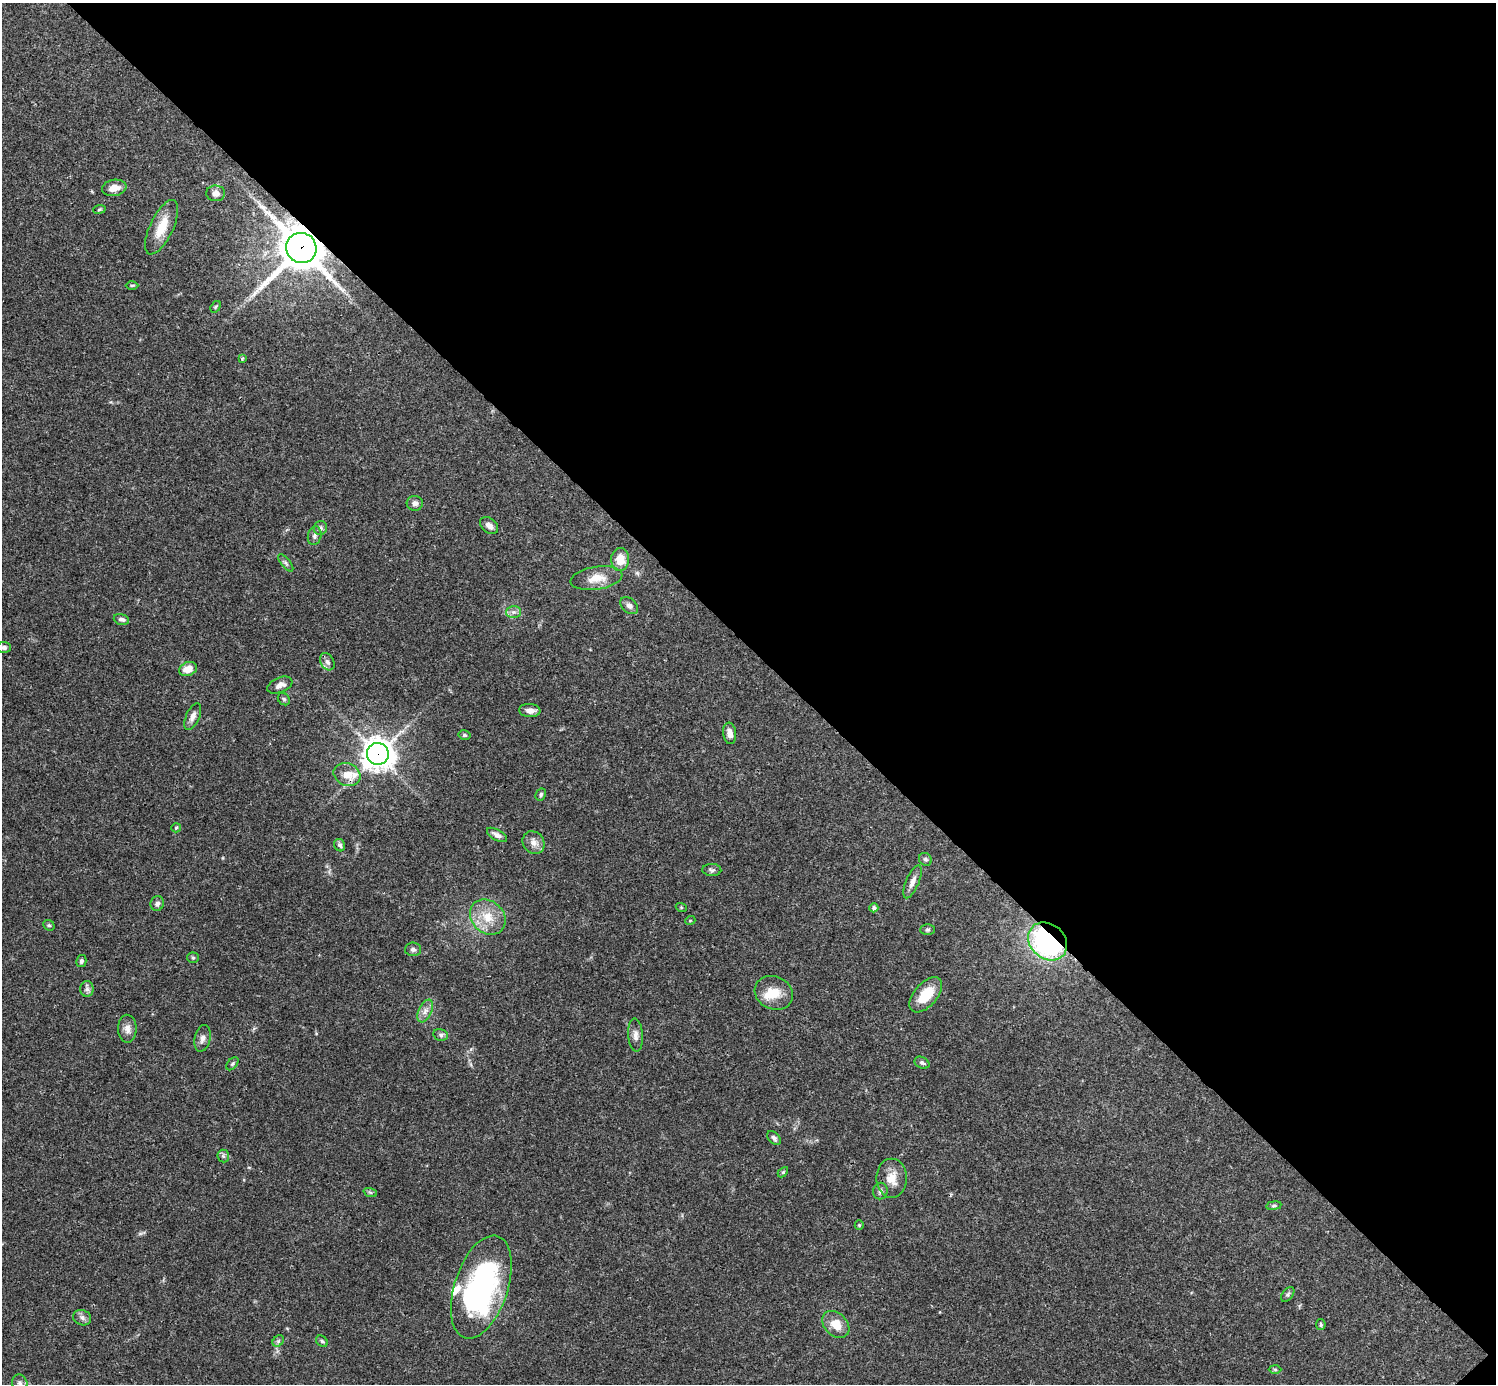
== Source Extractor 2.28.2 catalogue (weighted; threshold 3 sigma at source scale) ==
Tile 8 of 4 x 4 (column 4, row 2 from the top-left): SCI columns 4485-5978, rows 2920-4301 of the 5982 x 5981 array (HDU 1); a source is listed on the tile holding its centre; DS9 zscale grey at full resolution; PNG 1498 x 1386 px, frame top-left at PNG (2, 3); each listed source drawn as its Kron ellipse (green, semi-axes under 4 px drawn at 4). Shown black and unused: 47% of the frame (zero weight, under 3 of 4 exposures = <1% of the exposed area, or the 3 px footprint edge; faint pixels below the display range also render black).
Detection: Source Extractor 2.28.2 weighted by HDU 2 'WHT'; one run over the whole footprint, this tile lists its part. Background 0.041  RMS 0.0027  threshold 0.012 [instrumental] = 3 sigma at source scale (4.5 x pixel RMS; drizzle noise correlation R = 1.50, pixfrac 1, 0.05/0.05 arcsec/px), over >= 5 px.
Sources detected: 79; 1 inside a brighter object's white glare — neither listed nor drawn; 3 inside a brighter listed object's ellipse — not listed separately; the other 75 listed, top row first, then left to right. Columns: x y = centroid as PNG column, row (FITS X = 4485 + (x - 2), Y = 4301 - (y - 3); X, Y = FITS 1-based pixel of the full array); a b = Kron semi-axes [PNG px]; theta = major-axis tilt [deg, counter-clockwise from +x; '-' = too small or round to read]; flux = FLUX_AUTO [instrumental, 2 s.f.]
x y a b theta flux
114 188 12 8 10 2.4
216 193 9 8 - 1.5
100 209 6 4 8 0.35
162 227 29 11 65 5.8
301 248 15 15 - 960
132 285 6 4 2 0.38
216 307 6 4 55 0.38
242 358 4 3 - 0.4
415 503 8 7 - 0.98
489 525 10 7 -41 1.4
320 528 7 6 - 0.7
315 536 9 6 78 0.94
620 560 11 9 88 3.9
286 563 10 4 -51 0.6
596 578 26 11 9 4
629 606 10 7 -43 1
513 612 7 6 - 0.87
121 619 8 5 -15 0.87
4 647 7 5 -2 0.67
327 662 9 6 -60 0.9
188 669 9 7 21 2.9
280 685 13 7 23 1.6
284 699 7 5 -46 0.49
530 710 10 6 -5 1.8
193 717 14 6 65 1.6
730 733 11 6 -83 1.7
464 735 6 4 -14 0.43
378 754 11 11 - 360
347 775 14 11 -23 3.8
541 794 6 5 - 0.51
176 828 5 4 - 0.34
497 835 11 5 -30 1.3
534 843 12 10 -51 1.8
340 845 6 5 - 0.66
925 859 7 6 - 0.55
712 870 9 6 -2 0.66
912 882 17 6 67 1.7
157 903 7 6 - 0.91
681 907 5 3 - 0.25
874 908 4 4 - 0.65
488 917 19 16 -43 5.8
690 921 5 3 - 0.21
49 925 6 5 - 0.39
927 930 7 5 0 0.5
1048 941 21 17 -42 46
413 949 8 7 - 0.74
193 958 6 5 - 0.39
81 961 6 5 - 0.61
87 989 8 6 90 0.89
774 993 20 16 -25 4.8
926 995 21 11 49 7
425 1011 12 6 65 1.4
127 1029 14 9 -89 1.8
441 1035 7 6 - 0.67
635 1035 17 7 -86 1.5
202 1038 14 8 76 1.3
922 1063 8 5 -27 0.65
232 1064 7 4 49 0.42
774 1138 8 5 -44 0.79
223 1156 6 6 - 0.62
783 1172 6 4 45 0.32
892 1178 19 15 -90 4
880 1191 8 7 - 0.94
370 1192 7 4 -19 0.46
1274 1206 8 4 8 0.41
859 1225 5 4 - 0.29
481 1287 53 26 72 58
1288 1294 8 5 53 0.55
82 1318 9 7 -20 1.1
836 1324 15 11 -43 4
1321 1325 5 4 - 0.38
278 1341 6 5 - 0.51
322 1341 6 5 - 0.5
1275 1369 6 4 -2 0.35
20 1383 8 7 - 0.96
Overlapping masked pixels (flux is a lower limit): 3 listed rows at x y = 301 248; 378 754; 1048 941
Isophote crosses this tile's border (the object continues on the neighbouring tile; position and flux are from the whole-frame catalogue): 1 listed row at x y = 20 1383